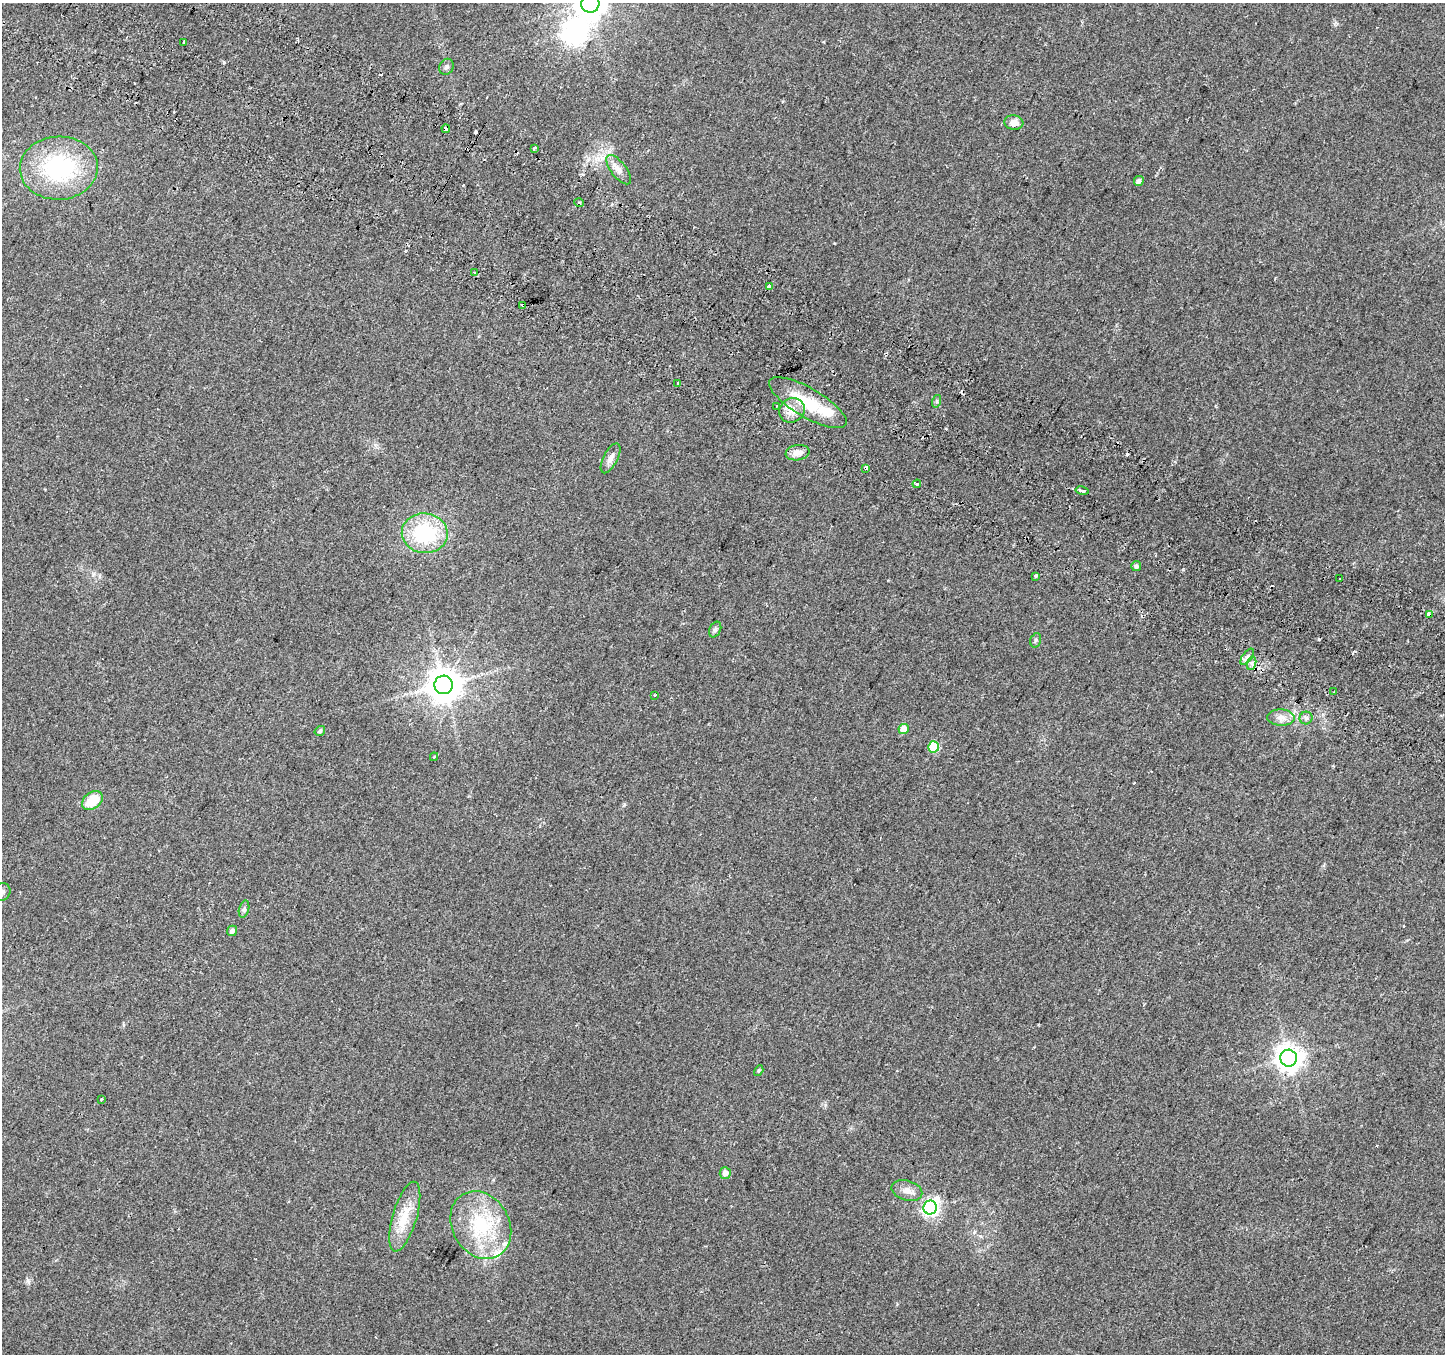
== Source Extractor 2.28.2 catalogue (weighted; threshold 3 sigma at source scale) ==
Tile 11 of 4 x 4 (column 3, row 3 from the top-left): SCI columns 2917-4359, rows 1603-2954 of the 5840 x 5975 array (HDU 1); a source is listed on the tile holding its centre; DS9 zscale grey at full resolution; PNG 1447 x 1356 px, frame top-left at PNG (2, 3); each listed source drawn as its Kron ellipse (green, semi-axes under 4 px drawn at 4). Shown black and unused: <1% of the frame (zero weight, under 2 of 3 exposures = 3% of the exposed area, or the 3 px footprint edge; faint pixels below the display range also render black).
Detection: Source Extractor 2.28.2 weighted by HDU 2 'WHT'; one run over the whole footprint, this tile lists its part. Background 0.0522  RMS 0.0054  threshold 0.0243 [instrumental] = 3 sigma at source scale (4.5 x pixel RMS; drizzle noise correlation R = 1.50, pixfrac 1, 0.0396/0.0396 arcsec/px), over >= 5 px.
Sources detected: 72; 2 inside a brighter object's white glare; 13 cosmic-ray / hot-pixel residue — neither listed nor drawn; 4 inside a brighter listed object's ellipse — not listed separately; the other 53 listed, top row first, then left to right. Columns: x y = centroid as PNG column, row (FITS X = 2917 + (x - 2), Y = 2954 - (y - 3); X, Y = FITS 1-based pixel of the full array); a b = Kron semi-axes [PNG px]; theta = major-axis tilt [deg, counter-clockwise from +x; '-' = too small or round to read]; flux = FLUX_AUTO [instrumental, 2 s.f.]
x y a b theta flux
590 4 9 9 - 710
183 43 3 3 - 1.1
447 67 8 7 - 1.6
1014 123 9 7 -6 4.2
446 129 4 4 - 5.5
534 148 3 3 - 4.1
59 168 39 31 2 57
619 170 17 7 -52 3.9
1139 181 5 4 - 1.9
579 203 5 3 - 1.2
474 272 2 2 - 0.58
769 286 4 3 - 9.4
523 305 4 3 - 3.4
678 384 3 3 - 2.3
937 401 6 4 72 0.83
808 403 44 14 -30 24
777 406 3 2 - 0.48
792 410 13 12 - 5.5
797 453 12 7 9 4.1
610 458 16 7 63 3.3
866 468 4 3 - 4.1
917 484 4 3 - 0.72
1082 491 6 3 -12 9.9
425 533 23 20 -6 40
1136 566 5 5 - 1.3
1036 576 3 3 - 3.3
1340 579 3 3 - 2
1429 614 3 3 - 12
715 630 8 5 63 1.4
1036 640 7 5 73 1
1247 657 9 4 55 1.9
1252 663 7 4 72 1.5
444 685 9 9 - 1100
1334 692 3 2 - 0.47
655 695 3 3 - 2.2
1281 718 13 8 -3 3.8
1306 718 6 6 - 1.4
904 729 5 5 - 7.6
320 731 5 4 - 1
934 747 5 5 - 26
434 757 4 3 - 0.88
92 801 11 8 38 12
2 892 9 8 - 2.3
244 909 9 5 76 1.3
232 931 5 5 - 1.8
1289 1058 8 8 - 560
759 1071 6 4 57 0.68
101 1099 3 2 - 0.47
725 1173 6 5 - 3.6
907 1190 16 10 -16 4.3
930 1208 7 6 - 160
405 1217 36 12 74 13
481 1225 36 28 -59 38
Overlapping masked pixels (flux is a lower limit): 5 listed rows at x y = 446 129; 769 286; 523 305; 866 468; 1429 614
Isophote crosses this tile's border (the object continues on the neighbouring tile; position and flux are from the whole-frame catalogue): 2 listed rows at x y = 590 4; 2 892